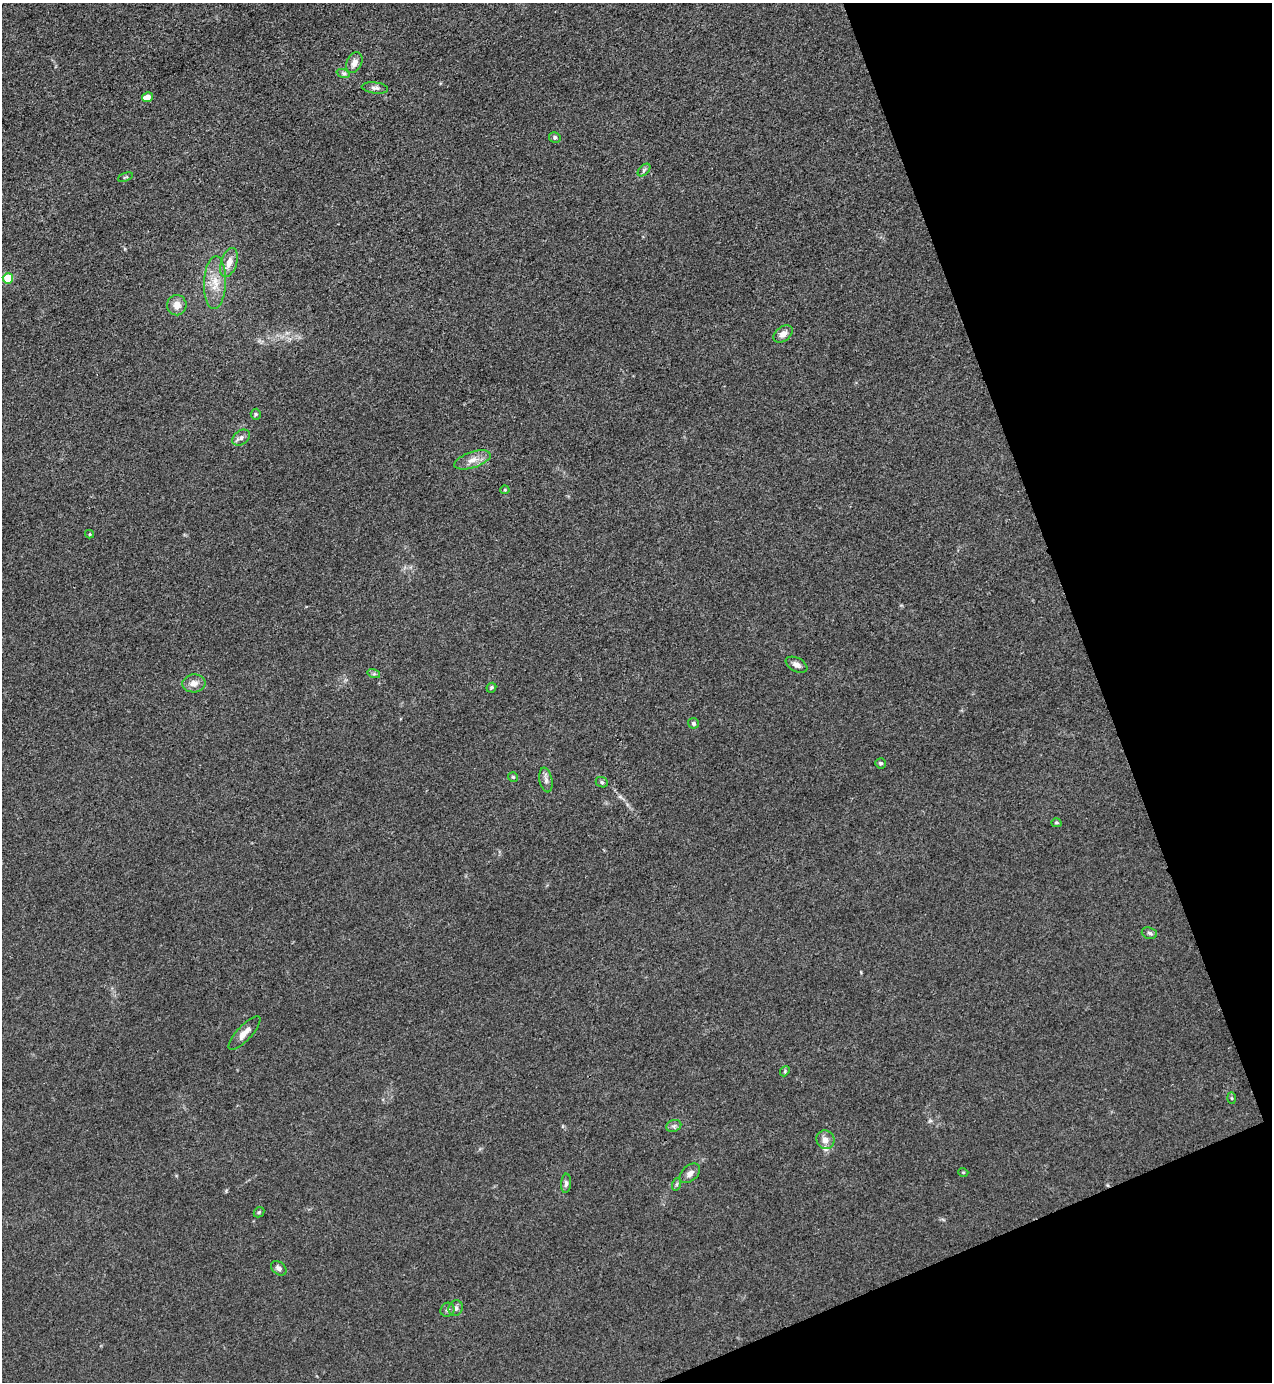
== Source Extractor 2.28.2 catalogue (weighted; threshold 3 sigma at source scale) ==
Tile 12 of 4 x 4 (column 4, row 3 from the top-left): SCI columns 4091-5360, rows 1382-2761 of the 5510 x 5523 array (HDU 1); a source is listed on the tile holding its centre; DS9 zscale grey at full resolution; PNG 1274 x 1384 px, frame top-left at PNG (2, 3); each listed source drawn as its Kron ellipse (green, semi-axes under 4 px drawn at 4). Shown black and unused: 19% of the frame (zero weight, under 3 of 4 exposures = <1% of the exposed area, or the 3 px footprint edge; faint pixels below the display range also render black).
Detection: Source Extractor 2.28.2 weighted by HDU 2 'WHT'; one run over the whole footprint, this tile lists its part. Background 0.0432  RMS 0.0049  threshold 0.0221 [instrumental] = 3 sigma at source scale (4.5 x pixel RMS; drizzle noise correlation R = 1.50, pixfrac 1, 0.05/0.05 arcsec/px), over >= 5 px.
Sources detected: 43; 2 inside a brighter listed object's ellipse — not listed separately; the other 41 listed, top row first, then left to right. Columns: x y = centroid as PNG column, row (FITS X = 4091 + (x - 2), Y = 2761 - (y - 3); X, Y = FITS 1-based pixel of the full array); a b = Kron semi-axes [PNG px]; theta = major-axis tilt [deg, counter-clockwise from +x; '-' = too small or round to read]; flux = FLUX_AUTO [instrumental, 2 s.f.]
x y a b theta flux
354 63 11 7 65 3.8
343 73 7 4 -18 1.1
375 88 13 5 -6 1.9
147 97 5 4 - 3.5
555 137 6 5 - 1.1
644 170 7 4 46 0.98
125 177 8 4 21 0.67
229 263 15 8 72 4.8
8 278 5 5 - 21
215 283 26 11 88 8.9
177 305 10 9 - 4.5
783 334 11 7 37 3.2
256 414 5 5 - 0.76
241 438 10 7 38 1.9
472 460 19 8 18 4.7
505 490 4 4 - 0.57
90 534 4 4 - 0.59
797 665 12 7 -27 2.2
374 674 6 4 -17 0.84
194 683 11 9 6 3.8
491 688 5 4 - 0.8
693 723 5 5 - 0.96
881 763 5 5 - 0.83
513 777 5 5 - 0.65
546 780 12 6 -80 2.1
602 782 6 5 - 0.91
1056 823 5 4 - 0.67
1149 933 8 5 -18 1.2
244 1033 22 7 47 4.3
785 1071 5 4 - 0.66
1232 1098 5 3 - 0.53
674 1126 8 6 21 1.3
825 1140 9 9 - 3.5
963 1172 5 3 - 0.44
690 1173 12 7 42 2.6
566 1183 9 5 86 1.4
677 1184 6 4 72 0.77
259 1212 6 4 43 0.71
279 1268 8 6 -37 1.7
456 1308 8 7 - 1.8
447 1310 7 6 - 1.3